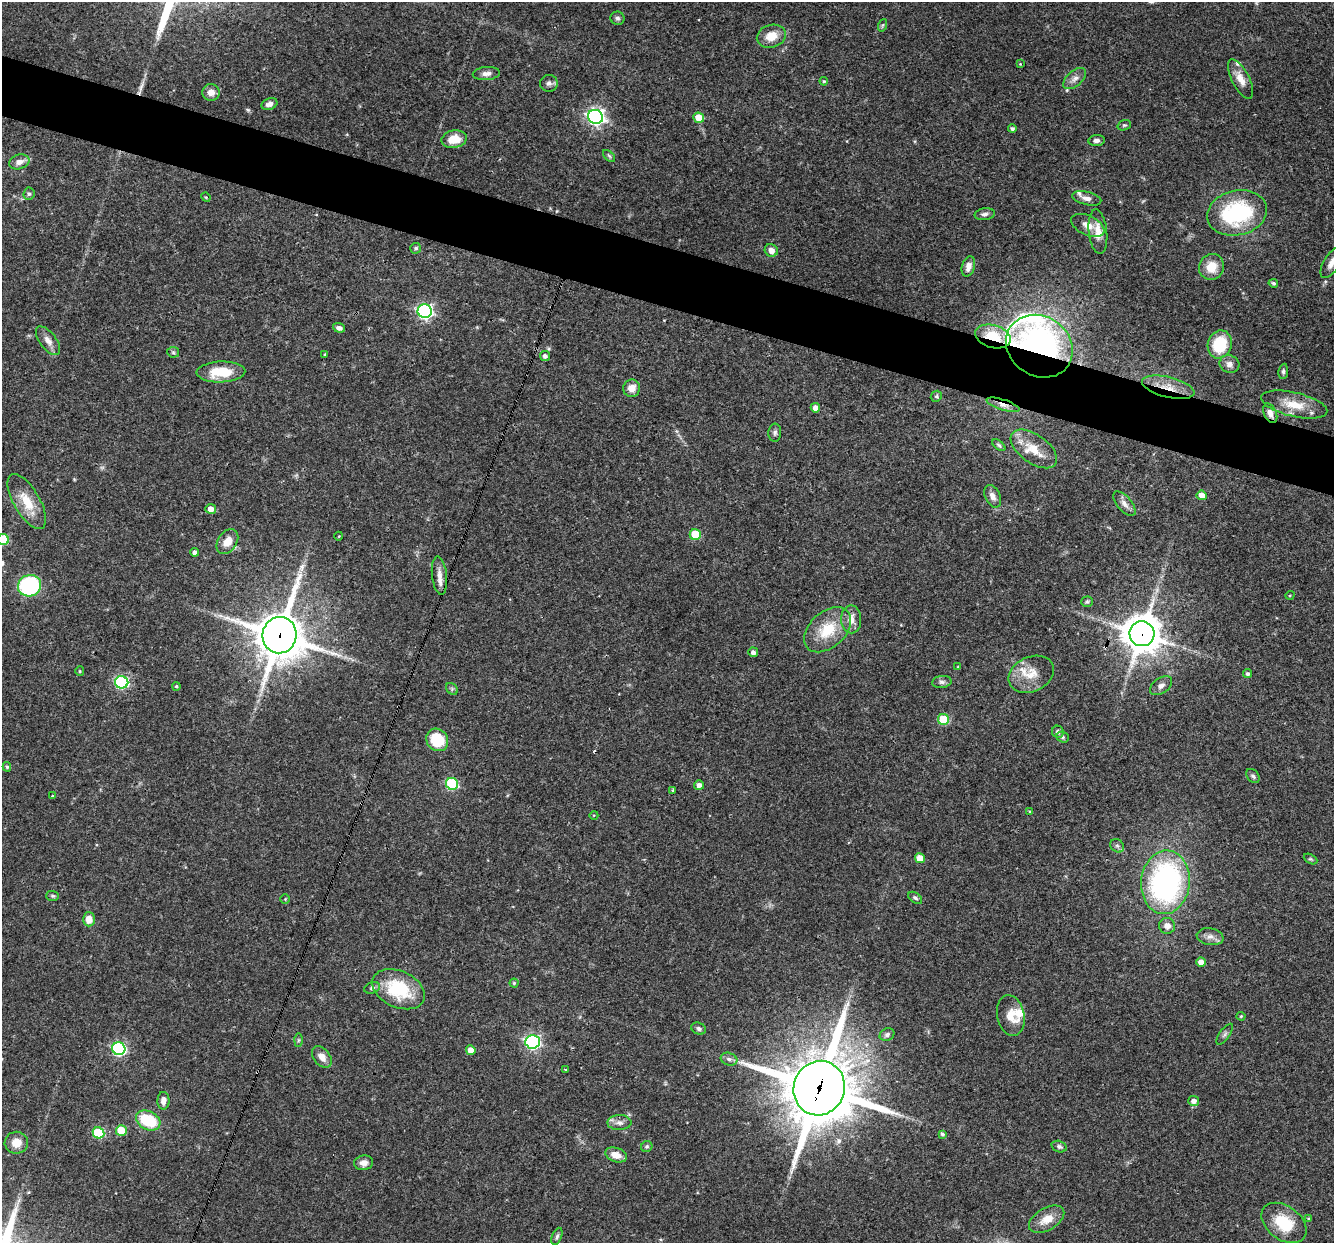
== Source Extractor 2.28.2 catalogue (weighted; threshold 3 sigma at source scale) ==
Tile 11 of 4 x 4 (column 3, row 3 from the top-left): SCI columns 2667-3998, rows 1498-2738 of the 5331 x 5348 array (HDU 1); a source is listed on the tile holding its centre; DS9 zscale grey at full resolution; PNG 1336 x 1245 px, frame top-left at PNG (2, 2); each listed source drawn as its Kron ellipse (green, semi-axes under 4 px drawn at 4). Shown black and unused: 5% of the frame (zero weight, under 3 of 4 exposures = <1% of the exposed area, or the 3 px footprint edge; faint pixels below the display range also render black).
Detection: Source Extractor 2.28.2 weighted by HDU 2 'WHT'; one run over the whole footprint, this tile lists its part. Background 0.0576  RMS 0.0032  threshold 0.0146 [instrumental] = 3 sigma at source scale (4.5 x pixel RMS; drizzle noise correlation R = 1.50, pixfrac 1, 0.05/0.05 arcsec/px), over >= 5 px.
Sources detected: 149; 3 too faint to see at this stretch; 3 cosmic-ray / hot-pixel residue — neither listed nor drawn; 6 inside a brighter listed object's ellipse — not listed separately; the other 137 listed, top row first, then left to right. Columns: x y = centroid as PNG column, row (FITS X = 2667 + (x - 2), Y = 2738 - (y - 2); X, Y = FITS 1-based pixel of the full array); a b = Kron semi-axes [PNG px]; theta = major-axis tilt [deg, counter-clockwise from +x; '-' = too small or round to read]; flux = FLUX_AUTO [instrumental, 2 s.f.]
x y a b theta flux
617 18 7 6 - 0.83
883 25 6 4 70 0.49
771 36 15 11 17 5.2
1020 64 3 3 - 0.22
486 74 13 6 5 1.8
1075 79 14 7 41 2
1241 79 21 9 -63 3.6
824 81 4 4 - 0.4
549 83 9 8 - 1.1
211 92 9 8 - 2.3
269 104 8 5 19 1.5
595 117 7 7 - 120
699 118 5 5 - 5.5
1124 125 7 5 18 0.54
1012 129 4 4 - 0.74
454 139 13 8 10 5.8
1096 140 8 5 7 1.1
609 156 7 4 -45 0.54
19 162 10 7 17 2.1
29 194 6 5 - 0.65
206 197 5 4 - 0.33
1087 198 15 6 -13 1.9
1237 213 30 22 13 32
985 214 10 6 9 1.1
1088 225 18 9 -25 3.3
1098 232 22 9 -84 4.2
416 248 5 5 - 0.7
771 250 7 6 - 2
1332 263 17 8 58 2.7
968 266 10 6 73 1.7
1211 267 13 12 - 5.4
1273 283 5 3 - 0.65
425 311 7 6 - 84
339 328 6 4 -20 1.2
993 336 18 11 -16 9.7
48 341 17 8 -52 2.5
1220 344 14 12 70 14
1039 346 35 30 -34 98
173 352 6 5 - 0.59
325 354 4 3 - 0.29
545 356 5 5 - 1.1
1229 364 10 8 -24 1.9
1283 371 7 5 84 0.72
221 372 24 10 2 9.6
1168 387 27 10 -14 6
632 388 9 8 - 3
936 396 6 5 - 0.49
1003 405 17 5 -18 1.9
1294 405 34 12 -13 7.8
815 408 5 4 - 2
1270 413 10 6 -66 1.9
775 433 9 6 86 0.9
999 445 7 4 -38 0.54
1034 449 26 14 -36 6.9
1202 495 5 5 - 2.8
993 496 12 7 -64 2
27 502 31 13 -60 7.6
1124 504 15 7 -50 1.9
211 509 5 5 - 2.2
695 535 5 5 - 12
339 536 4 3 - 0.24
3 540 6 5 - 17
227 542 14 9 56 4.1
195 552 4 4 - 1.4
439 576 19 7 -83 2.7
29 586 12 10 23 37
1290 595 5 3 - 0.3
1087 602 6 5 - 0.55
851 619 14 10 -88 3.3
828 630 27 18 42 12
1142 634 12 12 - 770
280 635 18 17 - 1400
753 652 5 5 - 1.1
958 667 4 3 - 0.26
80 671 5 4 - 0.35
1031 674 23 17 25 6.5
1248 674 4 4 - 0.79
122 682 6 6 - 47
942 682 10 6 6 1
176 686 4 4 - 0.4
1161 686 12 7 34 1.6
452 689 7 5 -47 0.57
943 720 5 5 - 17
1058 732 6 5 - 0.92
1063 737 6 5 - 0.6
437 740 12 10 -54 11
7 767 5 4 - 0.5
1253 776 8 5 -51 0.76
452 784 6 6 - 29
699 785 5 5 - 1.4
673 790 3 3 - 0.5
52 796 3 2 - 0.68
1030 811 4 3 - 0.25
594 815 4 3 - 0.24
1117 846 7 6 - 0.86
920 858 5 5 - 4.2
1310 859 7 4 -26 0.51
1165 882 32 24 84 80
53 896 6 5 - 0.55
915 898 8 5 -39 0.72
285 899 5 4 - 0.36
89 919 7 6 - 3.5
1167 926 8 8 - 2.2
1210 937 13 8 -9 2
1201 962 5 4 - 2.4
514 983 4 4 - 0.41
372 988 8 5 19 0.78
398 989 27 18 -25 19
1011 1015 21 13 -78 4.7
1241 1016 4 4 - 0.34
699 1029 7 6 - 0.87
1225 1034 12 5 55 0.95
887 1035 7 6 - 0.9
298 1040 6 4 89 0.56
533 1042 7 6 - 86
119 1049 7 6 - 60
471 1050 5 4 - 2.8
322 1057 12 8 -52 2.9
729 1059 8 6 -19 1.2
565 1070 3 3 - 0.58
819 1088 27 25 69 2500
163 1101 9 6 90 1.9
1194 1101 5 5 - 1.6
148 1120 13 9 -27 16
619 1123 12 7 1 1.8
121 1131 5 5 - 9.5
99 1133 6 5 - 23
942 1134 4 4 - 0.71
16 1143 12 11 - 4.4
647 1146 6 5 - 0.68
1059 1146 8 5 -18 0.84
616 1155 11 7 -19 3.3
364 1163 9 7 10 2
1047 1219 19 11 30 4.8
1309 1219 4 3 - 0.53
1284 1223 25 17 -36 12
557 1236 9 4 69 0.77
Overlapping masked pixels (flux is a lower limit): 8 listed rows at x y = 993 336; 1039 346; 1168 387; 1003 405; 1270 413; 1142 634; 280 635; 819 1088
Isophote crosses this tile's border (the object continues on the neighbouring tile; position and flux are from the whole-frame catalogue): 2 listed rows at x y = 1332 263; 3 540